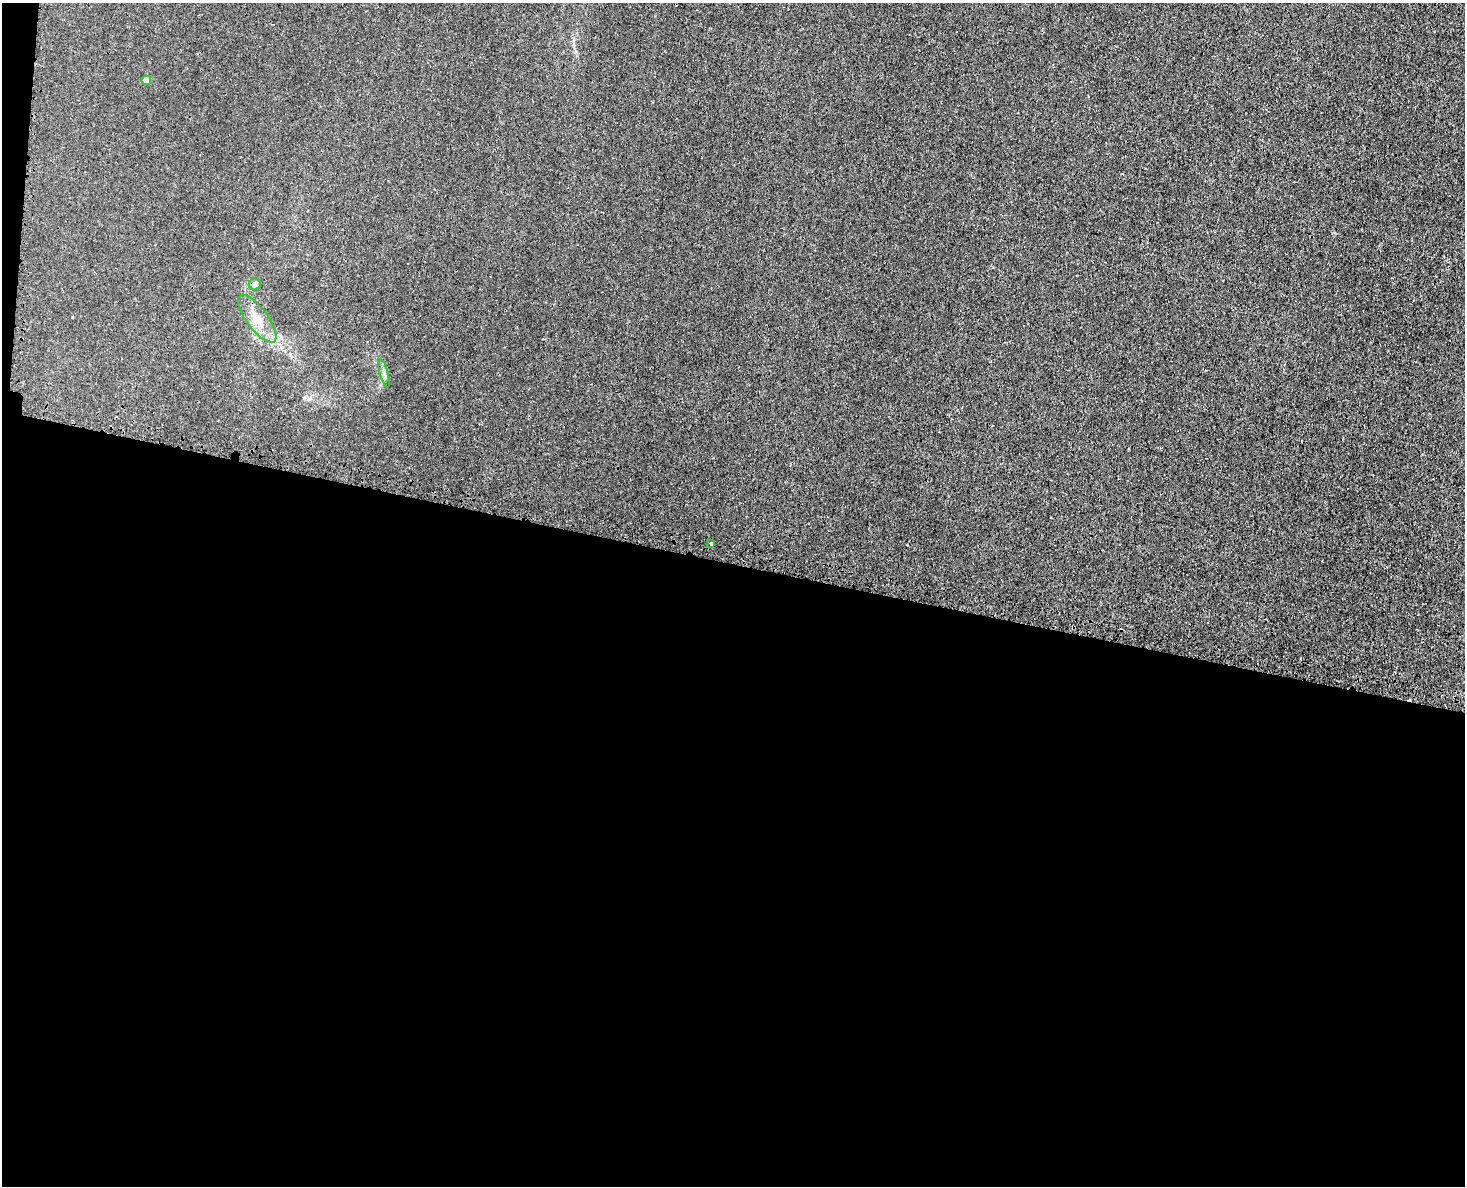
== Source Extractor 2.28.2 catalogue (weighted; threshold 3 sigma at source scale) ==
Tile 10 of 3 x 4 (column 1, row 4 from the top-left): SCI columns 298-1760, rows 57-1240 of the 4872 x 4844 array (HDU 1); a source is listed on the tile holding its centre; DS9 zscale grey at full resolution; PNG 1467 x 1188 px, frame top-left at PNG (2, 3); each listed source drawn as its Kron ellipse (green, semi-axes under 4 px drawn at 4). Shown black and unused: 53% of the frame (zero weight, under 3 of 4 exposures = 7% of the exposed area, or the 3 px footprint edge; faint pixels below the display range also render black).
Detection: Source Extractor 2.28.2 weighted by HDU 2 'WHT'; one run over the whole footprint, this tile lists its part. Background 0.00847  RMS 0.0023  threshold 0.0102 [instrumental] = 3 sigma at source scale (4.5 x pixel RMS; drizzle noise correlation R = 1.50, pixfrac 1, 0.05/0.05 arcsec/px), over >= 5 px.
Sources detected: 5; all 5 listed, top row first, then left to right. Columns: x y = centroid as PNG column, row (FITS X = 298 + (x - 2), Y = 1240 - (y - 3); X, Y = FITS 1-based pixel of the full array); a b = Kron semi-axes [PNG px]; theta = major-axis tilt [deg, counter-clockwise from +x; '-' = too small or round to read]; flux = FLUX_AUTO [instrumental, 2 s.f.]
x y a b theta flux
146 80 5 4 - 2.2
255 284 6 5 - 1.2
257 319 29 10 -53 3.9
384 374 15 4 -75 0.75
711 544 4 3 - 0.62